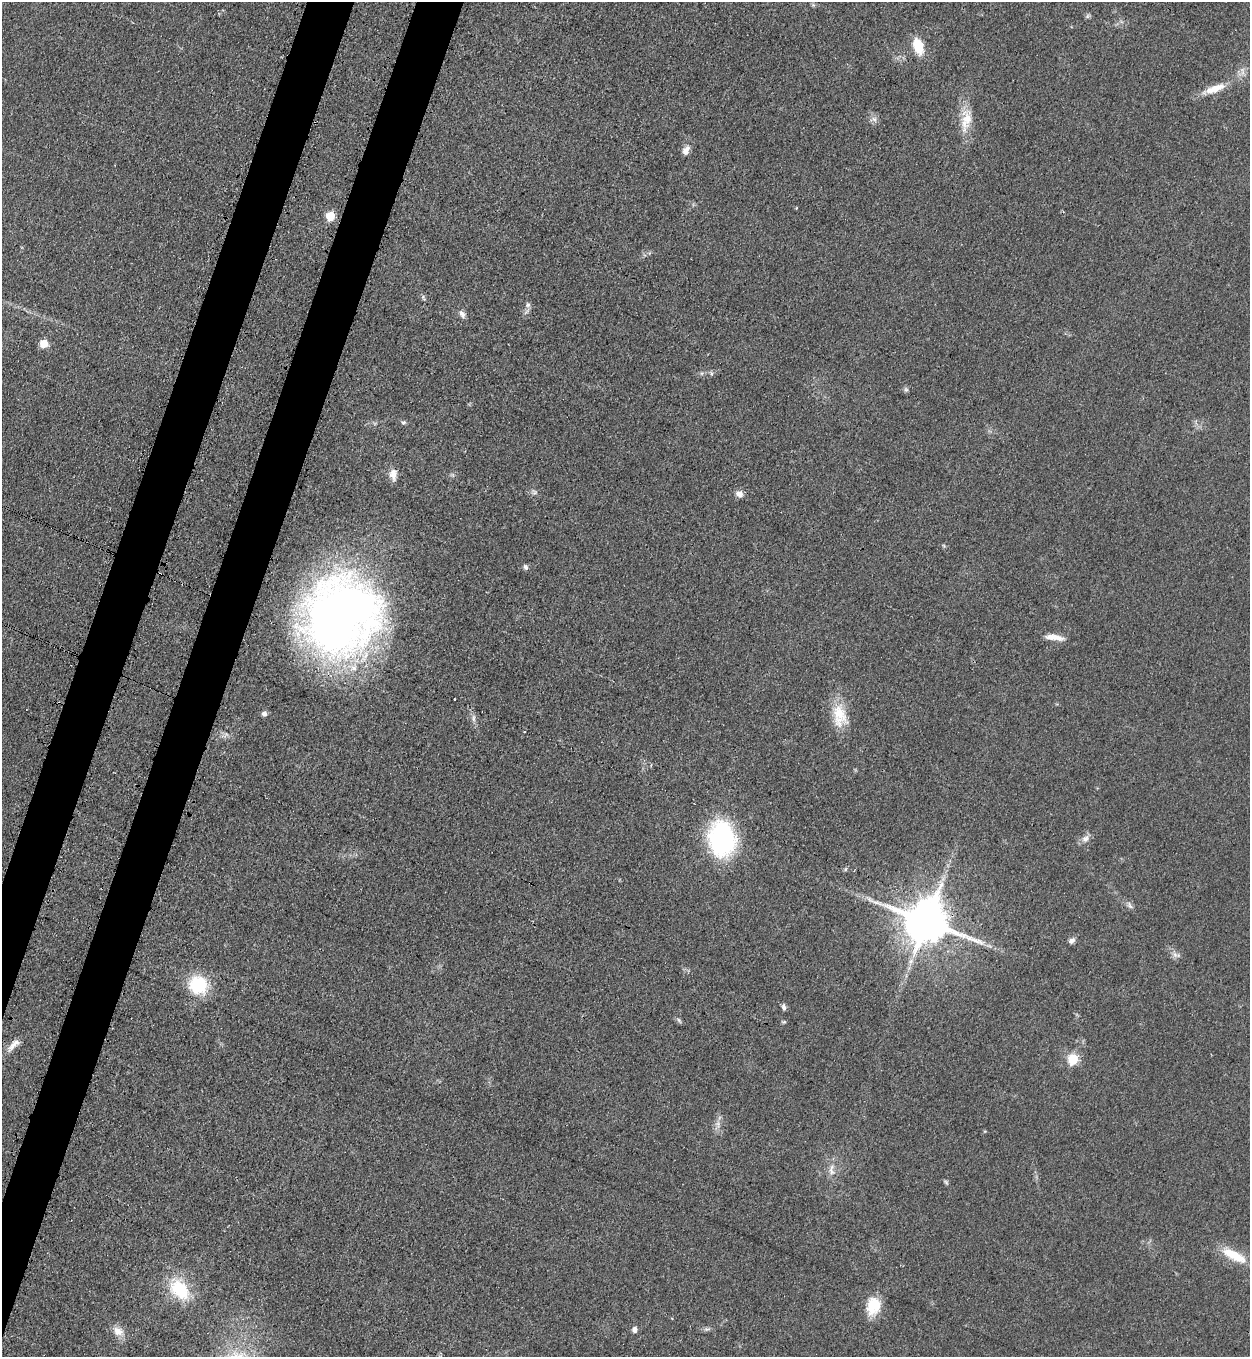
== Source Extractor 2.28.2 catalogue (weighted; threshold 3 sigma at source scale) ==
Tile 7 of 4 x 4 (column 3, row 2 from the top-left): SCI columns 2855-4102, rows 2752-4106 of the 5579 x 5500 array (HDU 1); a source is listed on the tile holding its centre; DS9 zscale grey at full resolution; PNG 1252 x 1359 px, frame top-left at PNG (2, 2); no overlay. Shown black and unused: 6% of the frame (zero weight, under 3 of 4 exposures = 7% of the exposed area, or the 3 px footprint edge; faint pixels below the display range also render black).
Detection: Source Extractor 2.28.2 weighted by HDU 2 'WHT'; one run over the whole footprint, this tile lists its part. Background 0.05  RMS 0.0071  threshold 0.0321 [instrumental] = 3 sigma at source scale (4.5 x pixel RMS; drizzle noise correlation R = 1.50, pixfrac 1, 0.05/0.05 arcsec/px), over >= 5 px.
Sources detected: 47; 1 too faint to see at this stretch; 2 cosmic-ray / hot-pixel residue — not listed; the other 44 listed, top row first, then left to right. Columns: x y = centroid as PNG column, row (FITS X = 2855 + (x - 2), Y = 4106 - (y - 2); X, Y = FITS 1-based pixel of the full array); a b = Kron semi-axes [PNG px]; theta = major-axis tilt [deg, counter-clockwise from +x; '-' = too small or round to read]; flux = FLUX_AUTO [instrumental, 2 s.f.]
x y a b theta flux
1087 16 7 4 -72 1.3
918 46 19 10 -71 16
1242 71 12 5 -79 3.4
1217 88 21 11 19 11
874 119 7 4 -1 2
966 120 27 14 72 15
686 150 13 8 60 4.7
330 216 5 5 - 35
423 297 9 4 -64 1.4
528 305 8 7 - 2.4
462 314 11 7 -62 3.1
44 343 5 5 - 23
711 374 7 4 -90 1.1
906 389 7 5 -43 1.5
403 422 5 5 - 1.5
393 475 14 9 -86 6.2
534 492 9 5 -58 1.9
739 494 8 8 - 4.7
525 567 7 5 -71 1.9
341 616 78 69 55 600
1054 637 24 7 -7 7.8
264 714 6 6 - 2.7
840 716 33 19 -79 22
474 718 12 4 -90 2.5
722 839 27 20 -87 140
1085 839 12 9 50 4.2
1130 906 11 5 -50 2.5
926 922 14 12 -21 3500
1071 941 8 6 37 2.8
1176 955 13 7 -18 3.4
198 985 16 15 - 46
784 1007 8 5 -78 2.3
679 1020 8 4 -37 1.6
14 1045 22 8 46 6.6
1073 1059 6 5 - 51
717 1124 9 6 -69 3
832 1170 19 7 89 5.8
946 1182 8 4 -54 1.2
1234 1255 33 10 -27 20
180 1289 30 21 -47 34
874 1306 21 16 76 19
707 1329 10 5 -2 2
634 1330 7 6 - 3
118 1331 15 12 -31 7.5
Overlapping masked pixels (flux is a lower limit): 2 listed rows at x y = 341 616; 926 922